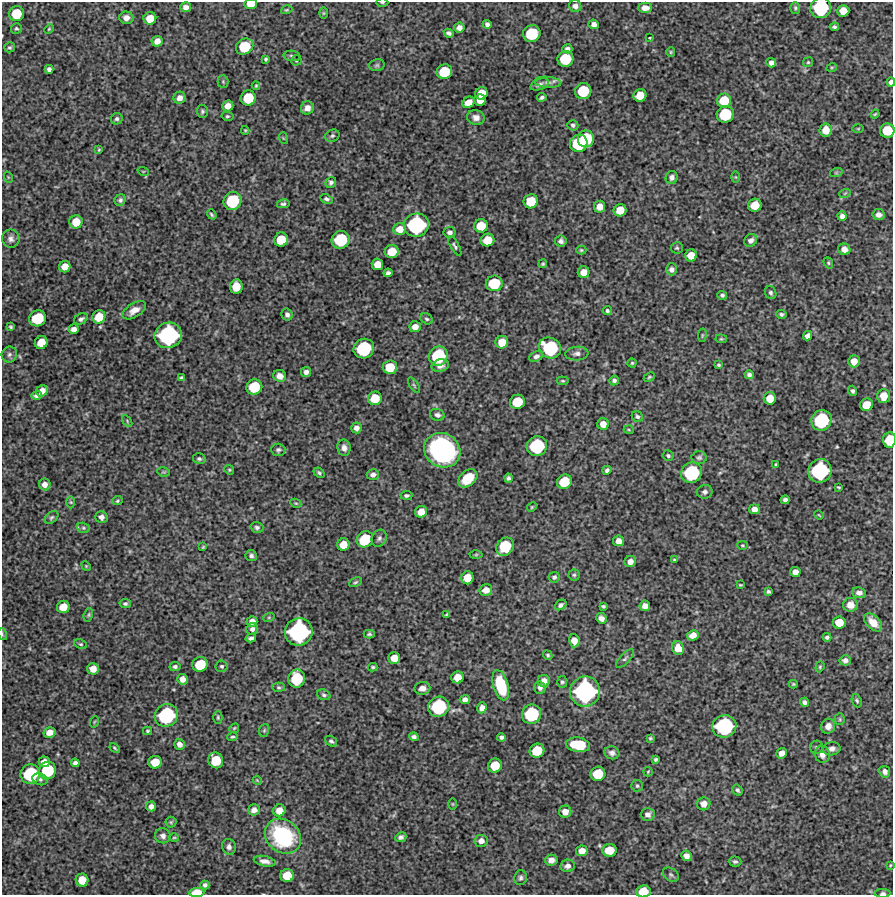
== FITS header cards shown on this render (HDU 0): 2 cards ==
NAXIS1  =                  891 /Length X axis
NAXIS2  =                  893 /Length Y axis

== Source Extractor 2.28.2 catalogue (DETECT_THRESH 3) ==
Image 891 x 893 px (HDU 0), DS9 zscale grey, 1 PNG px = 1 image px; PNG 895 x 897 px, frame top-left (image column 1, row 893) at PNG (2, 2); each listed source drawn as its Kron ellipse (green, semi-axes under 4 px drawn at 4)
Background 5310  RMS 250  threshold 757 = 3 sigma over >= 5 px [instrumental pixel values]
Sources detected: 343; all 343 listed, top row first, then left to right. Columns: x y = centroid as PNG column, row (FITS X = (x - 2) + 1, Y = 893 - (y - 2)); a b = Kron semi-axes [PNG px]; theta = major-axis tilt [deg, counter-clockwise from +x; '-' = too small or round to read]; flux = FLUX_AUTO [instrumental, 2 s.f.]
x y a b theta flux
382 2 6 3 -1 2.1e+04
251 4 6 5 - 2.3e+05
575 6 6 6 - 7.3e+04
186 7 5 5 - 8.5e+04
645 8 7 5 0 1.2e+05
795 8 6 5 - 2.8e+04
821 8 10 10 - 1.2e+06
287 10 6 3 19 1.8e+04
843 11 6 6 - 2.0e+05
323 13 6 4 90 1.9e+04
16 14 7 7 - 4.5e+05
126 18 7 6 - 1.0e+05
150 18 6 6 - 2.5e+05
487 24 4 4 - 5.2e+04
594 24 5 4 - 7.6e+04
834 27 4 3 - 3.2e+04
16 28 5 5 - 2.8e+04
459 28 5 5 - 8.4e+04
49 29 5 4 - 1.9e+04
449 33 5 4 - 4.2e+04
532 34 9 8 - 7.4e+05
650 38 3 2 - 1.3e+04
157 41 5 5 - 1.2e+05
10 47 5 5 - 2.9e+04
245 47 9 7 32 5.6e+05
567 49 5 4 - 6.2e+04
671 52 5 4 - 2.0e+04
292 56 8 5 -8 3.8e+04
266 59 4 4 - 2.8e+04
565 59 8 8 - 6.0e+05
296 60 5 5 - 2.6e+04
808 62 5 5 - 2.3e+04
771 63 5 4 - 6.7e+04
377 65 8 5 15 3.5e+04
832 67 5 3 - 1.7e+04
49 69 4 4 - 5.2e+04
444 72 8 7 - 5.1e+05
223 81 6 5 - 2.7e+04
548 82 13 5 -4 6.7e+04
891 82 4 3 - 5.7e+04
540 84 9 5 22 5.7e+04
256 86 4 3 - 2.0e+04
583 91 8 8 - 6.4e+05
481 93 6 6 - 2.6e+05
640 95 6 6 - 2.6e+05
542 97 5 3 - 3.6e+04
180 98 6 6 - 9.4e+04
248 98 8 7 - 4.9e+05
480 100 6 5 - 1.8e+05
724 101 7 7 - 4.1e+05
468 102 6 5 - 1.7e+05
228 106 5 5 - 1.3e+05
307 108 7 6 - 1.0e+05
202 111 6 5 - 3.4e+04
725 114 9 8 - 7.1e+05
875 114 4 3 - 1.7e+04
227 116 6 4 -10 2.7e+04
476 117 9 7 -14 8.8e+04
117 119 6 5 - 4.1e+04
573 125 6 5 - 3.2e+04
858 129 5 3 - 1.6e+04
245 130 4 3 - 1.8e+04
826 130 6 6 - 1.8e+05
887 130 7 7 - 4.3e+05
332 136 7 6 - 3.5e+04
283 138 6 3 -71 1.7e+04
586 139 8 8 - 7.3e+05
579 143 9 8 - 8.0e+05
99 150 4 3 - 1.7e+04
143 171 6 3 -18 1.4e+04
836 173 6 4 18 2.3e+04
8 177 6 3 -72 1.5e+04
672 177 6 6 - 6.3e+04
736 177 6 4 -89 2.1e+04
331 182 5 5 - 4.4e+04
845 193 6 3 19 1.8e+04
326 199 6 4 -25 3.9e+04
120 200 6 5 - 4.1e+04
232 201 9 8 - 8.4e+05
531 201 7 7 - 3.9e+05
283 204 6 4 12 3.5e+04
755 205 7 6 - 2.8e+05
600 207 6 5 - 1.5e+05
620 210 6 6 - 2.6e+05
212 214 5 3 - 2.7e+04
879 215 6 5 - 8.4e+04
842 216 5 4 - 6.7e+04
76 222 6 6 - 2.8e+05
416 225 12 11 - 1.7e+06
481 226 7 6 - 3.3e+05
400 229 6 6 - 1.8e+05
450 232 6 5 - 5.7e+04
11 239 9 8 - 7.6e+04
281 240 7 6 - 4.0e+05
341 240 9 8 - 8.2e+05
487 240 7 6 - 3.0e+05
751 240 7 6 - 7.3e+04
561 241 6 5 - 5.2e+04
455 246 11 4 -59 3.6e+04
677 248 6 5 - 2.8e+04
844 249 6 5 - 1.1e+05
581 250 5 4 - 2.1e+04
392 252 7 6 - 3.2e+05
691 255 6 6 - 2.0e+05
828 263 6 4 -69 2.4e+04
377 264 6 5 - 1.9e+05
543 264 5 4 - 2.2e+04
65 267 6 5 - 1.7e+05
671 269 6 5 - 6.4e+04
584 272 6 6 - 1.7e+05
388 273 4 4 - 4.7e+04
494 283 8 7 - 5.9e+05
236 287 7 6 - 2.8e+05
771 293 6 5 - 3.3e+04
722 295 5 4 - 3.8e+04
134 310 13 7 32 1.5e+05
607 311 4 4 - 3.2e+04
287 314 6 5 - 5.5e+04
781 314 5 4 - 3.8e+04
99 317 7 6 - 3.1e+05
38 318 8 8 - 6.4e+05
81 319 7 5 30 4.7e+04
427 319 6 5 - 3.2e+04
11 327 4 3 - 2.5e+04
415 327 6 5 - 1.2e+05
74 329 5 5 - 9.4e+04
168 335 14 12 21 2.1e+06
702 335 7 3 81 1.8e+04
807 336 5 4 - 7.0e+04
721 339 6 4 -6 2.0e+04
502 342 6 6 - 2.3e+05
41 343 7 6 - 2.8e+05
550 348 11 10 - 1.2e+06
364 349 10 9 - 1.1e+06
9 354 8 7 - 5.4e+04
577 354 11 7 4 7.0e+04
438 356 10 9 - 9.7e+05
536 356 7 5 27 5.3e+04
854 361 6 5 - 1.6e+05
632 363 4 4 - 2.2e+04
719 365 4 3 - 2.4e+04
440 366 9 6 14 8.8e+04
390 367 7 7 - 3.5e+05
306 372 5 5 - 6.5e+04
749 375 4 4 - 4.9e+04
280 376 6 6 - 1.1e+05
649 377 6 4 24 2.3e+04
181 378 4 3 - 2.2e+04
614 380 5 4 - 4.0e+04
563 381 6 4 -6 2.1e+04
414 385 9 3 -56 2.7e+04
254 387 8 7 - 5.7e+05
42 391 6 5 - 1.5e+05
852 391 5 4 - 3.8e+04
37 395 5 4 - 5.7e+04
884 396 7 6 - 2.1e+05
375 398 7 6 - 3.4e+05
770 398 6 6 - 2.3e+05
517 402 7 7 - 4.4e+05
867 405 6 6 - 2.6e+05
437 415 7 6 - 5.5e+04
637 416 6 5 - 3.6e+04
821 420 10 10 - 1.2e+06
127 421 6 3 -55 2.0e+04
603 424 6 5 - 1.4e+05
356 428 5 5 - 8.9e+04
629 430 5 3 - 1.5e+04
889 440 8 6 84 4.9e+05
537 446 10 9 - 1.1e+06
344 448 8 6 -82 8.3e+04
278 450 7 6 - 4.1e+04
442 450 19 17 -33 3.7e+06
668 456 5 5 - 2.9e+04
699 458 7 6 - 4.1e+04
199 459 6 5 - 3.6e+04
775 464 3 3 - 1.9e+04
229 470 5 4 - 2.1e+04
607 470 4 4 - 3.6e+04
820 471 12 11 - 1.6e+06
164 472 6 4 -11 2.0e+04
319 473 6 4 -40 3.1e+04
691 473 10 10 - 1.2e+06
373 475 6 5 - 6.8e+04
468 478 11 7 42 4.2e+05
509 478 4 4 - 3.9e+04
564 482 8 7 - 4.7e+05
45 484 6 6 - 8.7e+04
839 487 4 2 - 1.8e+04
705 492 8 6 11 5.8e+04
406 495 6 4 5 3.3e+04
785 500 4 4 - 4.6e+04
117 501 5 4 - 2.2e+04
71 502 6 4 -88 2.2e+04
296 503 5 4 - 2.1e+04
532 507 5 4 - 2.0e+04
754 509 5 5 - 1.0e+05
421 512 6 5 - 1.9e+05
819 515 5 3 - 1.5e+04
51 517 8 5 40 3.3e+04
101 517 6 6 - 7.8e+04
257 527 6 5 - 3.9e+04
83 528 6 5 - 2.8e+04
379 538 9 7 60 5.2e+04
365 539 9 7 39 6.2e+05
619 541 5 5 - 1.2e+05
343 544 6 6 - 2.2e+05
742 545 5 4 - 1.9e+04
203 547 4 3 - 1.8e+04
505 547 10 8 49 6.8e+05
476 555 6 4 2 2.0e+04
251 556 5 5 - 4.4e+04
675 560 3 3 - 2.2e+04
630 561 6 5 - 1.1e+05
86 566 5 4 - 1.7e+04
795 572 5 5 - 9.5e+04
574 575 5 5 - 3.2e+04
554 577 5 5 - 3.9e+04
467 578 6 6 - 2.5e+05
355 582 7 4 27 2.6e+04
740 585 4 3 - 1.8e+04
486 590 6 5 - 1.3e+05
768 592 4 3 - 2.9e+04
859 593 7 5 -8 7.2e+04
125 604 6 4 -12 3.4e+04
561 605 6 4 36 4.6e+04
850 605 7 7 - 1.3e+05
603 606 4 3 - 2.6e+04
645 606 5 5 - 1.1e+05
63 607 6 6 - 2.4e+05
446 614 3 3 - 2.0e+04
88 615 7 4 74 3.1e+04
269 617 6 4 19 1.9e+04
601 618 5 5 - 9.0e+04
252 621 5 5 - 1.2e+05
839 622 6 6 - 2.8e+05
873 622 11 6 -46 2.0e+05
252 629 6 5 - 5.4e+04
299 632 14 13 - 2.3e+06
2 634 6 3 -72 1.9e+04
369 634 5 4 - 2.8e+04
693 635 6 5 - 1.3e+05
827 637 4 4 - 4.1e+04
251 638 5 4 - 5.0e+04
574 641 6 5 - 1.6e+05
81 644 7 4 -25 2.7e+04
678 648 7 6 - 2.1e+05
548 655 5 4 - 2.8e+04
394 658 6 5 - 1.9e+05
625 658 12 5 45 4.4e+04
845 660 5 5 - 5.6e+04
200 664 8 7 - 4.9e+05
222 666 6 6 - 3.6e+04
175 667 5 4 - 4.0e+04
373 667 4 3 - 2.6e+04
820 667 5 4 - 2.3e+04
93 669 6 5 - 1.6e+05
458 677 6 6 - 2.1e+05
182 679 5 5 - 1.1e+05
297 679 9 8 - 7.0e+05
544 681 6 6 - 1.1e+05
562 682 6 5 - 3.4e+04
793 684 4 4 - 2.0e+04
501 685 15 7 -73 8.2e+05
279 687 6 4 -3 2.8e+04
422 688 8 6 5 9.7e+04
540 688 6 5 - 6.2e+04
585 691 15 15 - 2.6e+06
324 695 7 5 -20 3.5e+04
465 700 5 4 - 8.1e+04
857 701 7 4 -68 3.2e+04
804 702 5 4 - 4.5e+04
439 707 11 10 - 1.2e+06
482 708 5 5 - 1.0e+05
532 714 10 9 - 1.0e+06
166 715 12 11 - 1.5e+06
218 717 6 4 -89 2.5e+04
840 719 5 5 - 2.5e+04
94 722 6 3 71 1.5e+04
724 726 12 11 - 1.6e+06
828 726 7 7 - 1.2e+05
234 728 5 4 - 2.0e+04
264 730 6 5 - 2.5e+04
147 731 4 3 - 2.1e+04
49 732 6 5 - 1.3e+05
232 737 5 3 - 2.3e+04
414 737 5 4 - 4.8e+04
501 737 4 4 - 3.9e+04
650 738 3 3 - 2.2e+04
331 741 6 4 -36 3.9e+04
179 744 5 5 - 8.4e+04
578 745 12 7 -8 7.9e+05
817 747 6 6 - 3.5e+04
115 748 6 3 -47 2.3e+04
832 749 9 6 10 7.9e+04
537 751 7 7 - 4.2e+05
612 753 7 6 - 6.5e+04
782 753 5 5 - 1.2e+05
822 754 8 7 - 9.7e+04
655 759 4 3 - 3.0e+04
216 760 8 7 - 4.5e+05
44 762 5 5 - 1.2e+05
155 762 6 6 - 2.8e+05
75 763 4 4 - 5.4e+04
495 766 7 6 - 3.5e+05
48 770 9 8 - 7.7e+05
648 772 5 4 - 1.8e+04
885 772 6 5 - 7.0e+04
30 774 10 9 - 1.0e+06
598 774 7 7 - 4.3e+05
40 779 8 5 -19 4.4e+04
257 780 4 3 - 1.5e+04
637 786 6 5 - 2.9e+04
737 790 6 5 - 3.9e+04
452 804 5 3 - 1.5e+04
704 804 7 6 - 1.1e+05
151 806 5 5 - 7.9e+04
254 810 6 5 - 9.2e+04
279 810 6 6 - 1.9e+05
565 812 6 6 - 1.3e+05
648 814 7 6 - 7.8e+04
171 822 5 5 - 2.4e+04
163 836 8 7 - 7.1e+04
283 836 19 16 -40 1.7e+06
401 837 6 4 24 4.9e+04
174 838 5 3 - 1.6e+04
481 841 6 6 - 9.6e+04
229 847 8 6 -74 6.6e+04
609 850 7 6 - 3.0e+05
582 851 6 5 - 1.4e+05
686 856 5 5 - 9.7e+04
551 860 6 5 - 9.9e+04
265 861 11 5 -12 9.2e+04
735 862 6 5 - 3.8e+04
890 865 3 2 - 1.5e+04
567 866 7 6 - 7.1e+04
671 875 9 6 -36 3.9e+04
287 876 7 6 - 3.2e+05
521 878 7 6 - 4.2e+04
82 880 6 6 - 2.7e+05
205 885 4 4 - 4.9e+04
643 891 7 6 - 3.3e+05
197 892 8 4 4 3.2e+05
883 893 8 4 0 4.0e+04
At the frame edge (FLAGS 8, measured only in part): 10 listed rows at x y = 382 2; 251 4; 821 8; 891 82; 887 130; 889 440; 2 634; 643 891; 197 892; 883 893